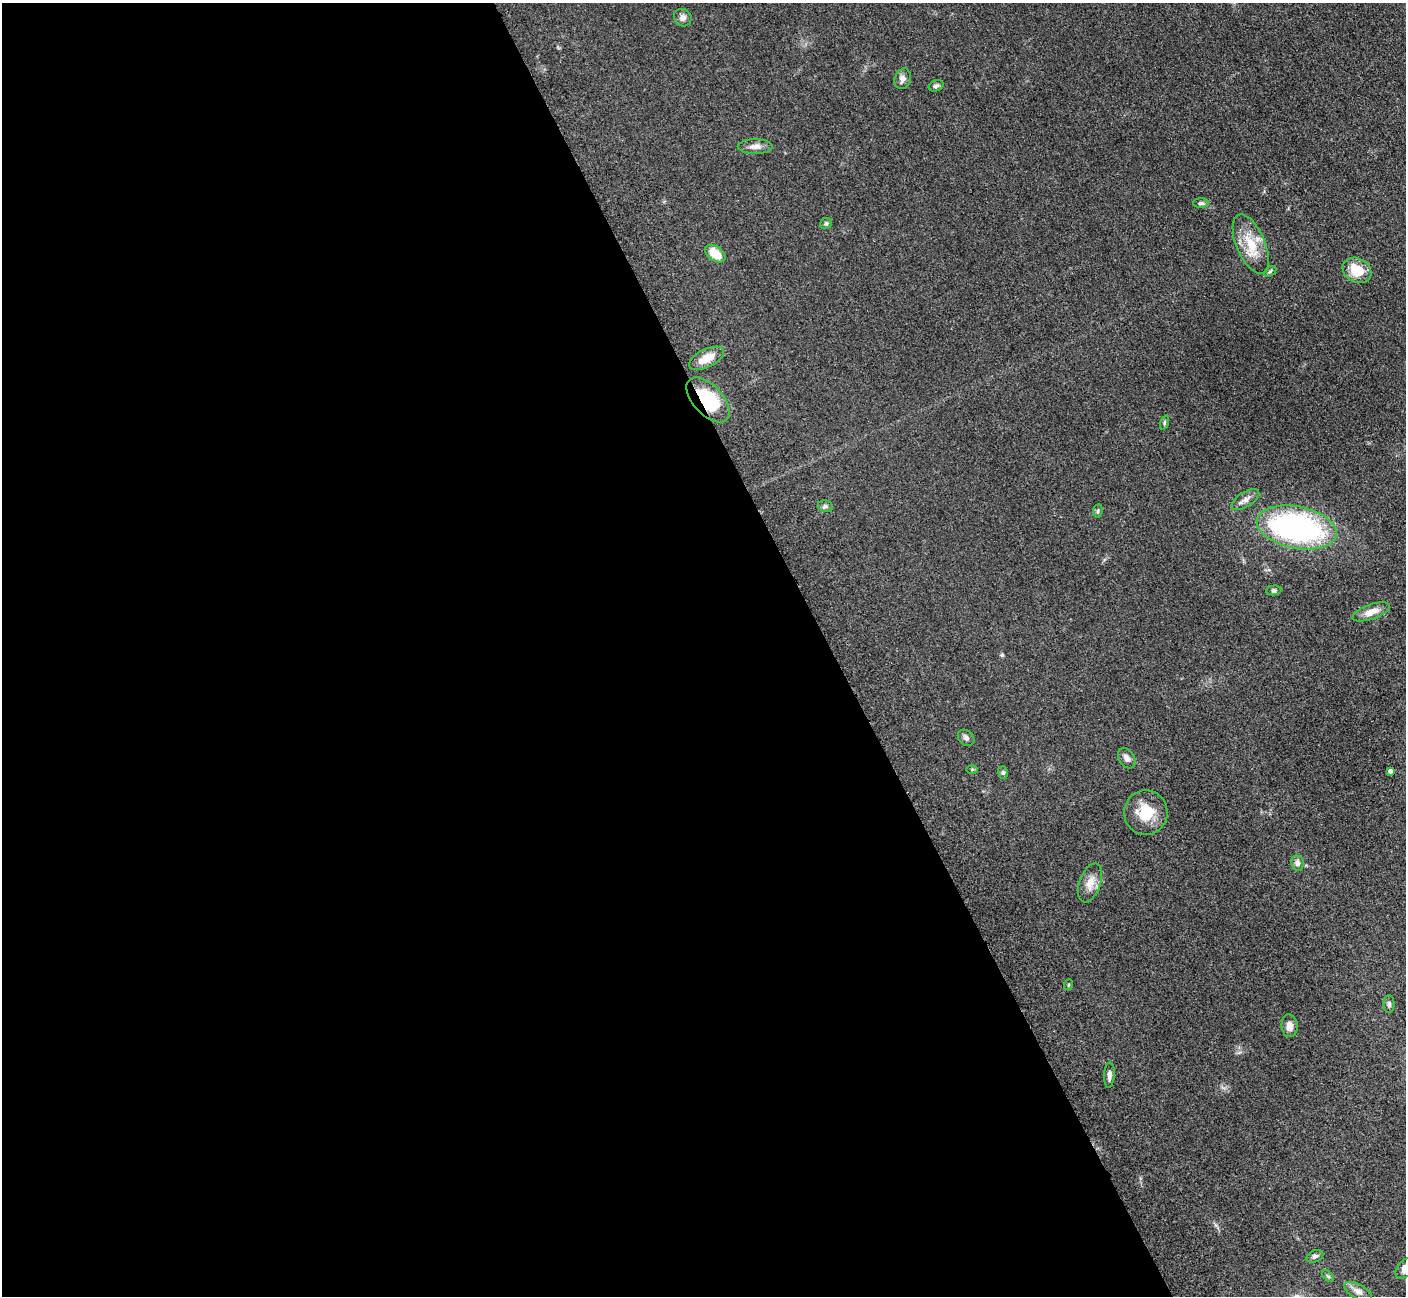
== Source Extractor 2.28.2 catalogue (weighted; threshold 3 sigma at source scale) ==
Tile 9 of 4 x 4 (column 1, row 3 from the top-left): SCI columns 19-1422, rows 1591-2884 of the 5699 x 5661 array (HDU 1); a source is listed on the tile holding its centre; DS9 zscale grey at full resolution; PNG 1408 x 1298 px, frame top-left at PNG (2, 3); each listed source drawn as its Kron ellipse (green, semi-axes under 4 px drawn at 4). Shown black and unused: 59% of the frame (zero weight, under 3 of 5 exposures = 4% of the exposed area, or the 3 px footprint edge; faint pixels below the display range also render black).
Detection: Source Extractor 2.28.2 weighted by HDU 2 'WHT'; one run over the whole footprint, this tile lists its part. Background 0.053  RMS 0.0056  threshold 0.0253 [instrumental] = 3 sigma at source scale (4.5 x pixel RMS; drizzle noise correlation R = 1.50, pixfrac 1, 0.05/0.05 arcsec/px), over >= 5 px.
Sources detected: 35; all 35 listed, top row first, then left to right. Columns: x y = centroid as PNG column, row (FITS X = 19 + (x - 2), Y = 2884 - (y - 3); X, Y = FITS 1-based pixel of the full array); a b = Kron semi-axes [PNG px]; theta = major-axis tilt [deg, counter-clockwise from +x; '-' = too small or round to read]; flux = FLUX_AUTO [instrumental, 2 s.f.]
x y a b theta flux
683 18 9 8 - 2.3
903 79 10 8 71 2.5
936 86 7 5 17 1.4
755 146 17 7 1 3.3
1201 203 8 5 1 1.2
826 224 6 5 - 1.1
1251 244 32 14 -67 15
715 254 11 7 -35 11
1357 270 15 12 -28 13
1270 271 7 4 32 0.82
707 358 19 9 26 9.1
708 400 27 15 -47 30
1164 423 7 3 71 0.76
1245 500 16 7 32 3.2
825 506 7 6 - 1.3
1098 511 7 4 82 0.96
1297 527 40 21 -11 130
1274 590 8 5 5 1.1
1371 612 19 7 19 5.5
966 738 9 7 -43 1.7
1127 758 11 7 -57 2.9
972 769 6 4 1 0.66
1390 771 4 4 - 1.7
1003 773 6 5 - 1
1146 812 22 22 - 15
1297 863 8 6 -79 2.1
1090 883 20 10 70 5.9
1068 985 5 3 - 0.5
1389 1004 9 5 -89 1.4
1290 1026 11 8 -83 3.9
1109 1075 12 5 86 2.2
1315 1256 9 6 24 1.5
1405 1268 12 7 51 3.9
1328 1276 7 4 -44 0.82
1358 1292 15 7 -29 3.3
Overlapping masked pixels (flux is a lower limit): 1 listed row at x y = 708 400
Isophote crosses this tile's border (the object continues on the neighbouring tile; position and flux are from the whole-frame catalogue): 1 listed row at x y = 1405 1268